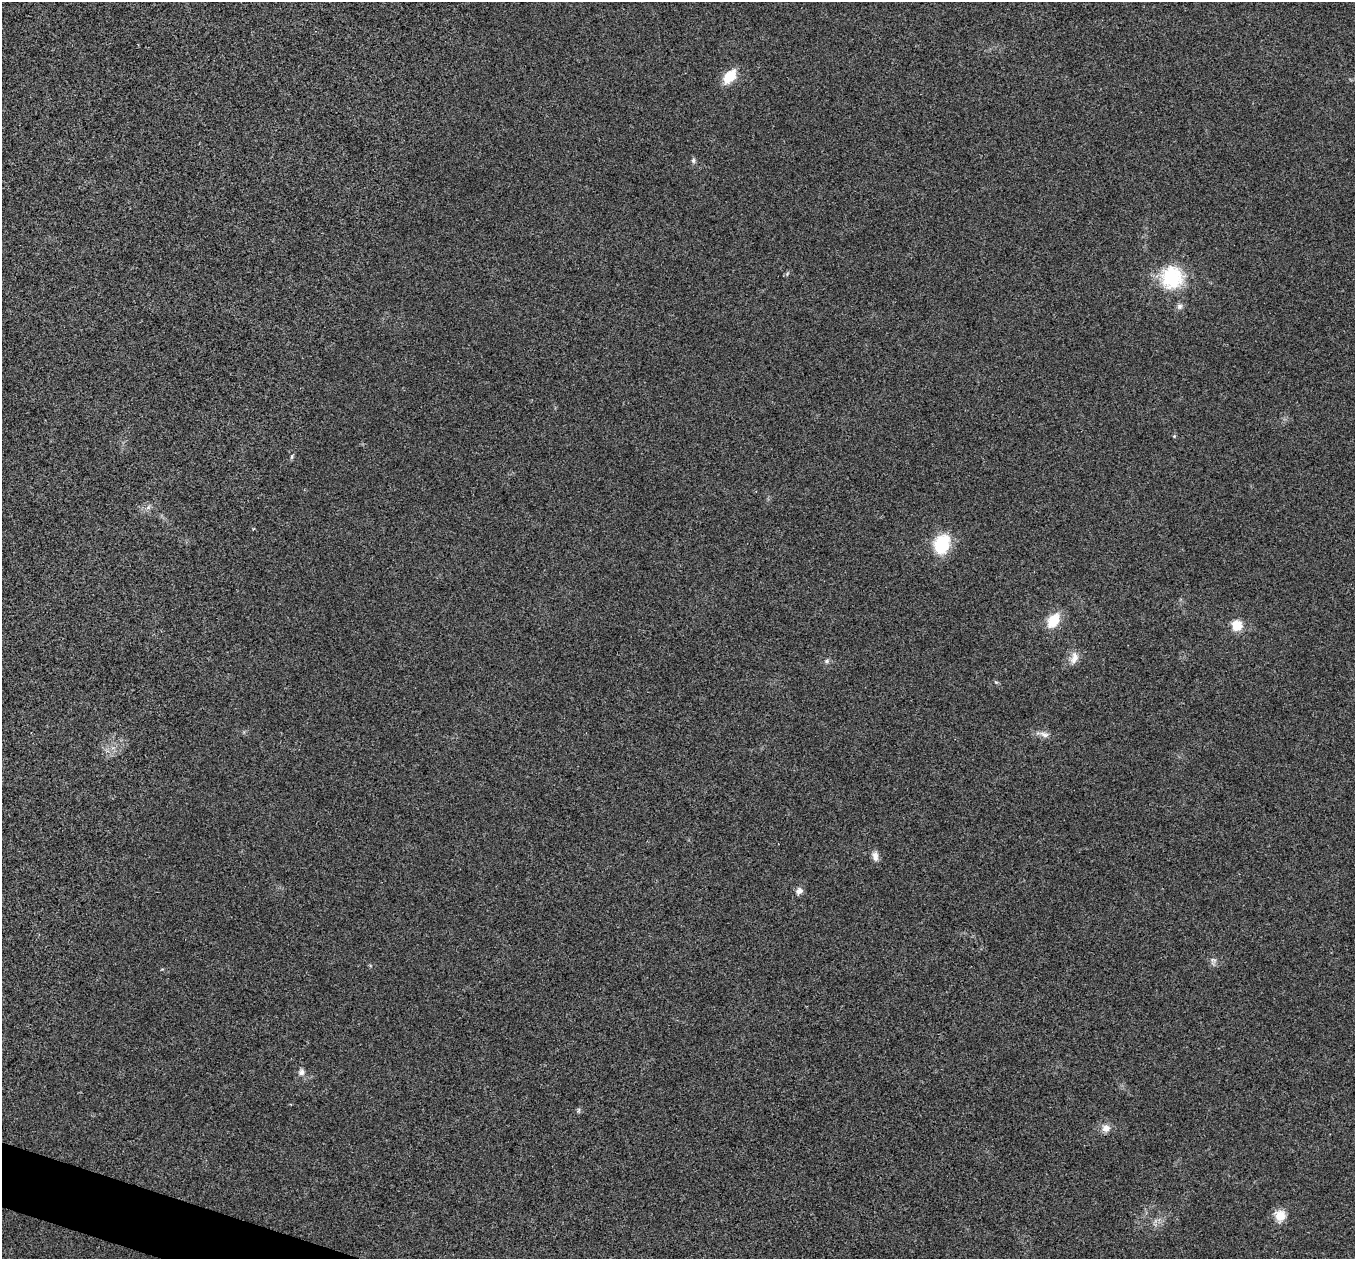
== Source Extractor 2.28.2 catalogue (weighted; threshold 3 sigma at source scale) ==
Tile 7 of 4 x 4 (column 3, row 2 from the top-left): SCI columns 2707-4059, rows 2651-3907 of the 5417 x 5431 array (HDU 1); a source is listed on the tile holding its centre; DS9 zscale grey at full resolution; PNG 1357 x 1261 px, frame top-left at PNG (2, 2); no overlay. Shown black and unused: <1% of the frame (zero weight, under 3 of 4 exposures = <1% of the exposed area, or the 3 px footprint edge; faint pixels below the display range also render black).
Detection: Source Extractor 2.28.2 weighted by HDU 2 'WHT'; one run over the whole footprint, this tile lists its part. Background 0.0223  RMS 0.0052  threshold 0.0234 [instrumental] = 3 sigma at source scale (4.5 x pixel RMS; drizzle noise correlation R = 1.50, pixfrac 1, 0.05/0.05 arcsec/px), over >= 5 px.
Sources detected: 18; all 18 listed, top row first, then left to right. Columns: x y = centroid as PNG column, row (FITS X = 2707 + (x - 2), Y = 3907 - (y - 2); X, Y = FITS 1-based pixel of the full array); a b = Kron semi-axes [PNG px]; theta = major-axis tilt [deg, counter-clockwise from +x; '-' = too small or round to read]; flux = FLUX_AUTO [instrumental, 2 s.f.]
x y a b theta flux
730 76 14 8 50 14
693 160 7 5 -90 1.1
1172 277 30 28 82 27
1180 306 8 7 - 1.7
1174 436 4 4 - 0.52
292 456 6 4 72 0.73
942 544 20 15 70 23
1053 620 15 10 56 13
1237 625 9 9 - 9.8
1074 658 17 9 77 4.1
827 661 6 5 - 1.1
1044 734 14 6 -21 2.6
875 856 14 8 -82 2.8
799 891 9 8 - 2.5
1213 960 9 4 -22 1.2
301 1072 9 8 - 2
1106 1128 12 10 14 3.6
1280 1215 12 12 - 7.5